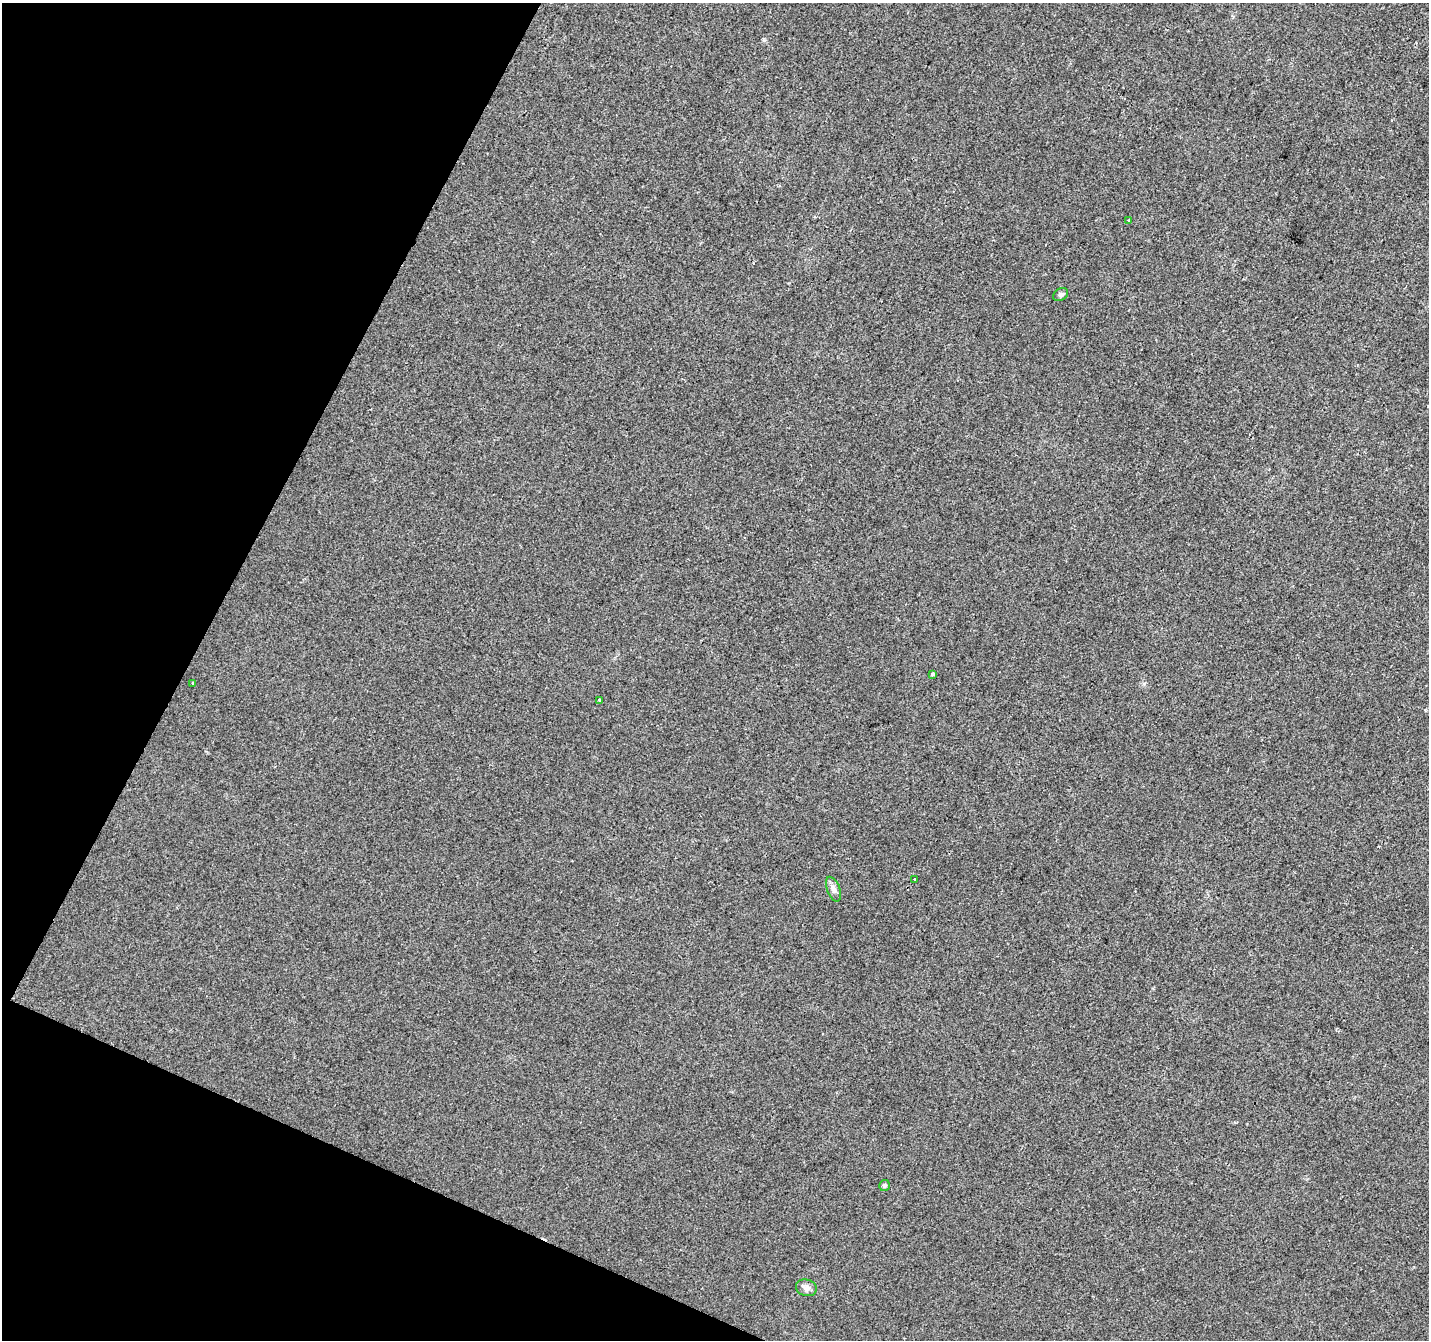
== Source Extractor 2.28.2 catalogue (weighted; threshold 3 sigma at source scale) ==
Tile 9 of 4 x 4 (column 1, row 3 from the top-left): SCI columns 6-1432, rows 1607-2944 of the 5714 x 5821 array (HDU 1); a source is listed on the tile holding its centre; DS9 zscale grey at full resolution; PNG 1431 x 1342 px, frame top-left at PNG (2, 3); each listed source drawn as its Kron ellipse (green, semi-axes under 4 px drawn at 4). Shown black and unused: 21% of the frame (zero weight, under 2 of 3 exposures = <1% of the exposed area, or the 3 px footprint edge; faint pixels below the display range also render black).
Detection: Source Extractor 2.28.2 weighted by HDU 2 'WHT'; one run over the whole footprint, this tile lists its part. Background 0.00932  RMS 0.0047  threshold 0.0211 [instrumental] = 3 sigma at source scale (4.5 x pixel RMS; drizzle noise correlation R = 1.50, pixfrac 1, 0.0396/0.0396 arcsec/px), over >= 5 px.
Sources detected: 9; all 9 listed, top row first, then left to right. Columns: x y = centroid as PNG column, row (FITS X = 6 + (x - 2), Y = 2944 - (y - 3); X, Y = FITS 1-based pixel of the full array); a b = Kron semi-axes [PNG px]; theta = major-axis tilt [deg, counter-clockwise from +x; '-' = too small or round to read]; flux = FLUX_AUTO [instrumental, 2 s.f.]
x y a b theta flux
1129 220 4 3 - 0.72
1061 294 8 6 33 1.1
933 674 3 3 - 1.5
193 683 3 3 - 1
600 700 3 3 - 1.1
915 879 3 3 - 3.3
833 889 13 6 -69 2
884 1185 5 5 - 0.83
806 1288 11 8 -17 2.2